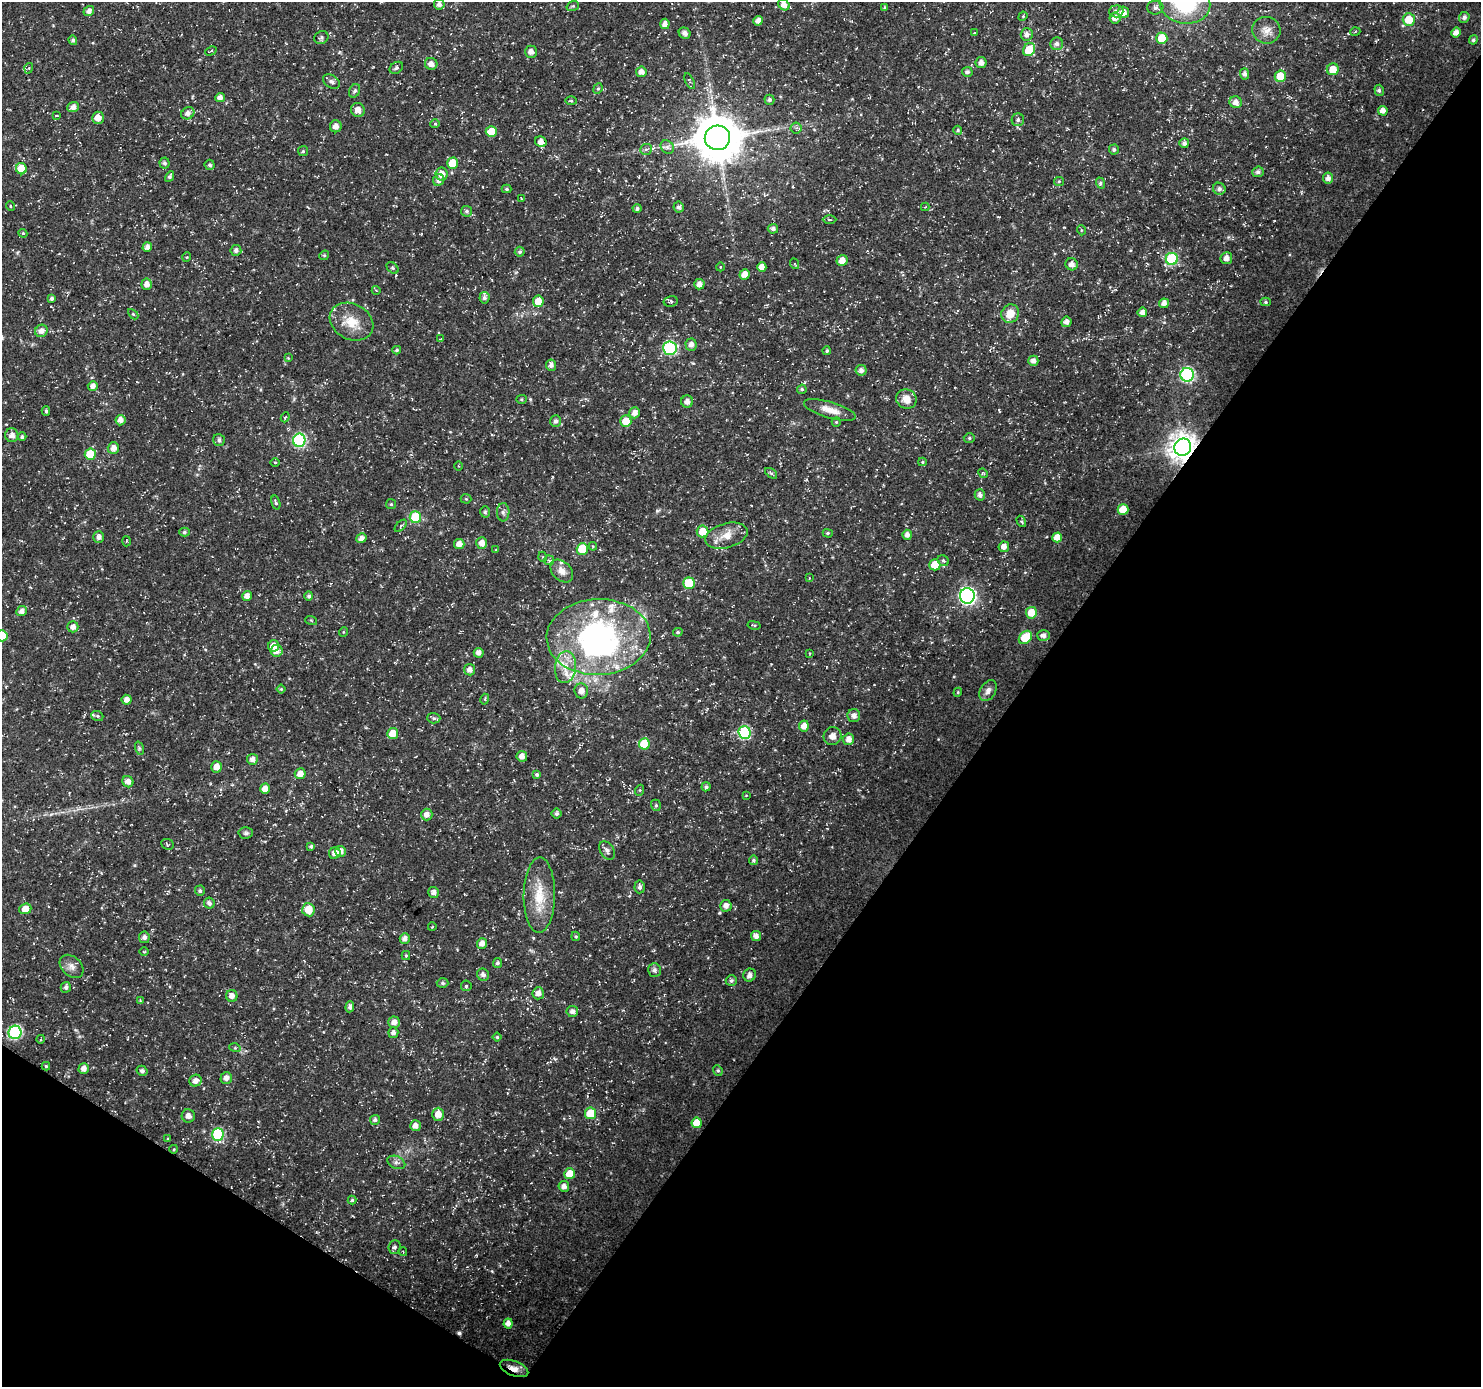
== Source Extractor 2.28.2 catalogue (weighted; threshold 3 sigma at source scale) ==
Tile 15 of 4 x 4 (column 3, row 4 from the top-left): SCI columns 3030-4508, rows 221-1605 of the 5997 x 6050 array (HDU 1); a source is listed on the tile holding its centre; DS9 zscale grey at full resolution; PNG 1483 x 1389 px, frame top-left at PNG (2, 2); each listed source drawn as its Kron ellipse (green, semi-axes under 4 px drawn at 4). Shown black and unused: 36% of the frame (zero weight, under 3 of 5 exposures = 3% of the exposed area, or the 3 px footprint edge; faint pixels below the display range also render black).
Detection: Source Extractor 2.28.2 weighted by HDU 2 'WHT'; one run over the whole footprint, this tile lists its part. Background 0.0184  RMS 0.0022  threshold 0.0098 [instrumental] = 3 sigma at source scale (4.5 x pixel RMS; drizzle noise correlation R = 1.50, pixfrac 1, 0.0396/0.0396 arcsec/px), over >= 5 px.
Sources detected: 314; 1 inside a brighter object's white glare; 1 cosmic-ray / hot-pixel residue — neither listed nor drawn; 11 inside a brighter listed object's ellipse — not listed separately; the other 301 listed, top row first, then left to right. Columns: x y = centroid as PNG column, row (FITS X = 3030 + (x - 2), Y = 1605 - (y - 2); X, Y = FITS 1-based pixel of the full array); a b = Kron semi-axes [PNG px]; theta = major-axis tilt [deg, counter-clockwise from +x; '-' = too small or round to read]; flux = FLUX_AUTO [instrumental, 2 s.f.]
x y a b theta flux
1185 3 25 20 -9 19
439 4 5 5 - 0.91
784 5 6 5 - 1.5
573 6 6 5 - 0.33
885 7 4 3 - 0.28
1155 8 8 7 - 0.8
89 11 5 5 - 1.1
1116 11 7 6 - 0.8
1123 12 6 5 - 2
1023 16 5 4 - 0.21
1464 17 5 5 - 0.7
1115 18 5 5 - 1.3
1409 20 6 6 - 4.2
758 21 5 4 - 1.3
665 24 5 4 - 1.3
1266 30 14 13 - 2.1
1355 32 5 3 - 0.23
1456 32 5 4 - 1.2
685 33 6 5 - 0.87
974 33 3 2 - 0.18
1027 34 6 6 - 0.8
321 37 7 6 - 0.54
1162 38 5 5 - 4.8
73 40 5 4 - 0.53
1473 40 5 4 - 0.42
1057 44 6 6 - 0.91
1029 50 7 5 56 5.6
211 51 6 2 29 0.23
531 52 6 6 - 1.1
981 63 5 5 - 1.3
431 64 6 6 - 1.2
29 68 5 3 - 0.19
396 68 7 5 33 0.5
1333 69 6 6 - 3
641 72 5 5 - 1.2
967 72 5 5 - 0.56
1245 74 6 4 -89 0.75
1280 76 6 5 - 4.6
690 81 8 4 -64 0.35
331 82 9 6 -32 0.7
598 89 5 4 - 0.35
1379 90 5 4 - 0.51
355 91 7 5 61 0.46
220 98 4 4 - 1.2
769 100 5 4 - 0.55
571 101 5 3 - 0.25
1236 102 6 6 - 1.3
73 107 6 5 - 1.3
358 110 7 6 - 1.3
1383 111 5 5 - 1.3
188 113 7 5 36 1.2
57 115 3 2 - 0.17
98 118 6 6 - 1.7
1018 120 6 6 - 0.58
435 124 5 4 - 0.25
336 126 6 6 - 1
796 128 5 5 - 0.46
958 130 4 4 - 0.29
491 131 5 5 - 3.2
717 138 12 12 - 880
541 142 6 5 - 1.4
1184 143 5 5 - 0.72
667 147 7 6 - 0.65
646 149 6 5 - 0.44
1114 149 5 5 - 0.53
303 151 5 5 - 0.31
164 163 5 5 - 0.58
452 163 5 5 - 5
210 165 5 5 - 0.47
21 169 5 5 - 6
1258 172 5 5 - 0.72
442 174 6 6 - 1.9
170 176 5 4 - 0.53
1328 178 5 5 - 0.94
439 180 6 5 - 0.99
1059 181 5 4 - 0.25
1100 183 5 4 - 0.38
506 189 5 4 - 0.37
1219 189 6 6 - 0.77
521 199 2 2 - 0.15
10 206 5 3 - 0.17
679 207 5 5 - 0.69
925 207 4 3 - 0.17
637 209 4 4 - 0.51
467 211 5 5 - 0.49
830 220 7 3 -1 0.3
773 229 5 5 - 0.81
1081 230 5 3 - 0.19
23 233 4 4 - 0.24
147 247 5 4 - 1
236 250 5 5 - 0.76
520 252 5 5 - 0.43
324 255 5 4 - 0.31
187 257 5 3 - 0.17
1226 258 6 6 - 1.1
1172 259 6 6 - 18
842 260 6 5 - 1.9
795 264 5 3 - 0.19
1072 264 6 6 - 1
720 267 4 3 - 0.16
762 267 5 4 - 1.7
392 268 7 5 -43 0.44
745 274 5 5 - 1.7
147 284 5 5 - 1.3
699 284 5 5 - 1.4
376 290 4 3 - 0.19
52 298 4 4 - 0.52
484 298 6 5 - 0.64
538 301 6 5 - 3.2
671 301 7 5 11 0.47
1266 302 5 4 - 0.35
1164 303 5 4 - 1.2
1142 312 5 4 - 1.2
133 314 6 4 -44 0.28
1010 314 9 8 - 3
352 322 23 18 -28 4.6
1066 322 5 5 - 1.1
41 331 6 6 - 1.3
441 339 4 2 - 0.18
691 345 6 5 - 1
670 348 7 6 - 26
397 350 4 3 - 0.35
827 351 4 4 - 0.34
288 358 4 4 - 0.19
1033 361 5 5 - 1.2
551 365 5 5 - 0.89
861 370 5 5 - 0.93
1187 375 7 6 - 31
93 386 5 4 - 1.1
802 389 5 4 - 0.39
521 399 5 4 - 0.3
906 399 10 9 - 2.3
687 401 6 6 - 1
830 410 27 8 -16 2.7
46 411 5 4 - 0.41
634 413 5 5 - 1.3
285 417 5 4 - 0.26
120 420 5 5 - 1.3
555 421 6 5 - 0.61
626 421 6 5 - 3.1
836 422 5 4 - 0.24
12 435 7 6 - 1.2
22 437 4 4 - 0.44
969 438 5 5 - 0.36
219 440 6 5 - 0.64
299 440 6 6 - 25
1183 447 9 8 - 290
113 448 6 5 - 1.4
90 454 5 5 - 5.9
922 462 4 4 - 0.29
275 463 4 3 - 0.23
458 466 5 3 - 0.19
771 473 7 4 -37 0.35
983 473 5 4 - 0.27
980 495 6 5 - 0.92
466 499 5 5 - 0.27
276 503 7 4 -72 0.4
391 504 5 5 - 0.33
1123 509 5 5 - 3.5
485 512 5 4 - 0.43
503 512 9 6 88 0.66
415 517 6 5 - 10
1021 521 6 3 -58 0.27
401 526 7 3 45 0.26
703 531 6 6 - 3.1
184 532 5 4 - 0.4
828 533 5 4 - 0.32
907 535 5 4 - 1
726 536 22 12 16 3.2
99 537 6 5 - 0.99
1057 537 5 5 - 2.1
361 538 5 4 - 1.1
126 541 5 3 - 0.24
482 543 6 5 - 1.7
459 544 5 5 - 1.5
593 546 4 4 - 0.26
1004 547 5 5 - 1.3
582 549 6 5 - 7.1
496 550 4 3 - 0.21
543 557 5 3 - 0.19
549 560 5 4 - 0.32
943 561 6 5 - 0.39
935 565 5 5 - 4.6
562 571 13 9 -46 1.7
809 578 4 3 - 0.16
689 583 5 5 - 8.6
247 596 5 5 - 1.1
309 596 4 4 - 0.55
967 596 7 7 - 61
22 611 5 5 - 1.1
1031 613 6 5 - 3.4
311 620 6 3 -19 0.23
754 625 6 3 -12 0.23
73 627 5 5 - 1.2
343 632 5 3 - 0.19
678 632 5 4 - 0.34
1043 635 6 5 - 0.94
2 636 5 5 - 4.8
598 637 52 38 2 48
1025 637 7 5 46 6.7
274 646 6 5 - 1.7
276 651 6 6 - 1.8
479 653 5 5 - 1.2
810 653 4 2 - 0.17
565 667 16 10 83 3.3
470 670 5 5 - 1.2
281 689 4 4 - 0.25
581 691 7 6 - 1.3
988 691 11 7 61 1.1
958 692 4 3 - 0.22
485 699 5 3 - 0.31
127 700 5 5 - 1.2
97 716 6 5 - 0.44
854 716 6 6 - 1
434 718 6 5 - 0.44
804 726 5 5 - 1.7
745 732 6 6 - 18
393 733 5 5 - 2.8
832 736 9 9 - 1.6
848 739 6 5 - 1.4
644 744 5 5 - 7
139 748 7 4 -72 0.36
522 756 5 5 - 1.3
252 759 5 5 - 1.2
217 767 5 5 - 1.8
300 774 5 5 - 1.8
537 774 4 4 - 0.43
128 782 6 5 - 1.4
706 787 4 4 - 0.46
265 789 5 5 - 1.8
640 790 5 3 - 0.22
746 795 3 2 - 0.14
656 805 6 4 -70 0.34
557 814 5 5 - 0.6
427 815 6 5 - 1.2
246 833 7 5 3 0.46
167 844 6 5 - 0.32
311 846 4 4 - 0.41
607 850 10 6 -58 0.79
341 851 5 5 - 1.3
335 853 6 5 - 1.4
753 860 5 4 - 0.36
640 887 6 5 - 0.75
200 891 5 5 - 0.49
434 892 5 5 - 0.92
539 895 38 15 89 6.6
209 903 6 5 - 0.75
726 906 6 5 - 1.2
25 909 6 5 - 2.2
308 910 7 6 - 3.5
432 927 4 3 - 0.21
576 936 5 4 - 0.32
756 936 5 5 - 1.1
144 937 5 5 - 0.87
405 938 5 5 - 1.2
482 943 5 5 - 1.3
144 952 5 3 - 0.2
406 956 4 4 - 0.26
497 963 5 4 - 0.49
71 966 13 9 -43 1.4
654 970 7 6 - 0.7
483 975 6 5 - 0.93
750 975 6 6 - 1
731 981 5 5 - 0.52
443 983 6 4 -3 0.51
466 986 5 5 - 0.34
66 987 5 5 - 0.72
538 993 6 6 - 1.3
232 996 6 5 - 1.3
140 1000 4 3 - 0.17
350 1007 5 4 - 0.72
572 1011 6 5 - 0.88
394 1022 6 5 - 1.4
15 1032 7 6 - 27
393 1033 5 5 - 0.78
497 1037 4 4 - 0.3
41 1039 4 3 - 0.19
235 1048 5 3 - 0.24
46 1066 4 4 - 0.28
84 1069 5 5 - 1.4
718 1070 5 4 - 0.37
142 1071 5 5 - 0.66
226 1078 6 5 - 1.2
195 1081 6 5 - 1.2
590 1113 6 6 - 6.1
438 1114 6 6 - 2
188 1116 6 6 - 1.1
375 1120 5 5 - 0.64
697 1123 5 5 - 3
415 1126 5 5 - 1.2
218 1135 6 6 - 16
168 1139 4 3 - 0.21
174 1149 4 3 - 0.19
396 1162 9 6 -23 0.77
570 1174 5 5 - 3.9
564 1186 5 5 - 0.89
352 1200 4 4 - 0.3
395 1247 7 6 - 0.6
403 1252 4 3 - 0.18
508 1323 5 4 - 1.4
514 1368 15 7 -21 1.8
Overlapping masked pixels (flux is a lower limit): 3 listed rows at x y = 541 142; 1183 447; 514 1368
Isophote crosses this tile's border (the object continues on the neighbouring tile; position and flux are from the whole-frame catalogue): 2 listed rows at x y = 1185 3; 2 636